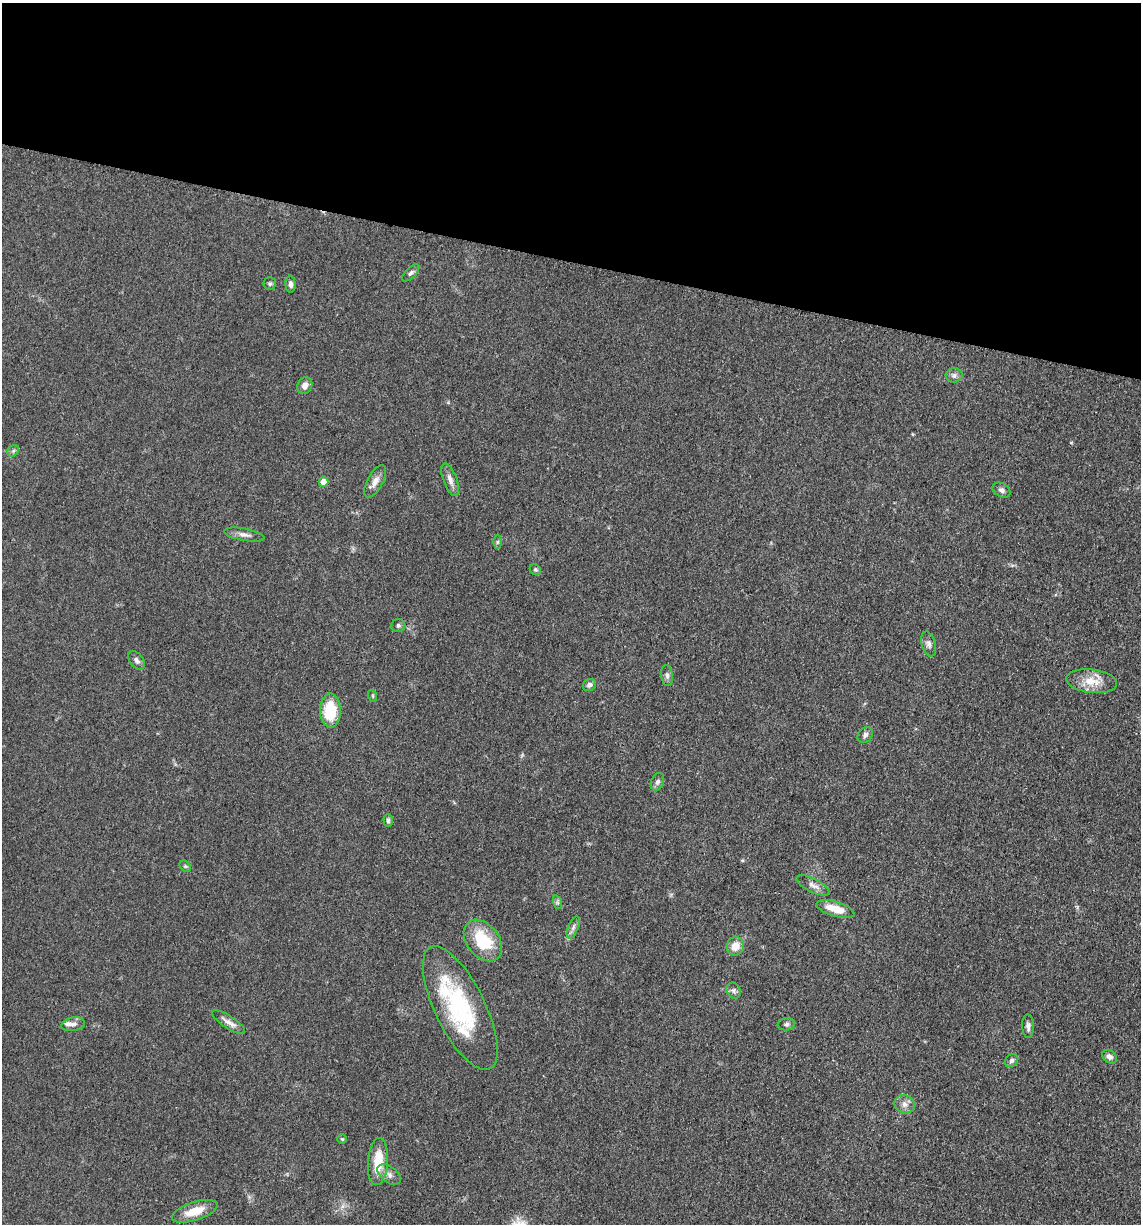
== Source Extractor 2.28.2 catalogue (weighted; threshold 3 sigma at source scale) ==
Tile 2 of 4 x 4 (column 2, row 1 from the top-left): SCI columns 1386-2524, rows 3686-4907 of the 4980 x 4922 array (HDU 1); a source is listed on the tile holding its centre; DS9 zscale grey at full resolution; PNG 1143 x 1226 px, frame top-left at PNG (2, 3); each listed source drawn as its Kron ellipse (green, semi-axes under 4 px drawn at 4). Shown black and unused: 21% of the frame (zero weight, under 3 of 5 exposures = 4% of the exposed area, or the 3 px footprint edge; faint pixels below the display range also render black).
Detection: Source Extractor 2.28.2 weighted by HDU 2 'WHT'; one run over the whole footprint, this tile lists its part. Background 0.0565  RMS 0.0059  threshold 0.0265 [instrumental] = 3 sigma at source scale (4.5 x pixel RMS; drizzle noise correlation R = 1.50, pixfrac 1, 0.05/0.05 arcsec/px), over >= 5 px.
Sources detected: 46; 2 inside a brighter listed object's ellipse — not listed separately; the other 44 listed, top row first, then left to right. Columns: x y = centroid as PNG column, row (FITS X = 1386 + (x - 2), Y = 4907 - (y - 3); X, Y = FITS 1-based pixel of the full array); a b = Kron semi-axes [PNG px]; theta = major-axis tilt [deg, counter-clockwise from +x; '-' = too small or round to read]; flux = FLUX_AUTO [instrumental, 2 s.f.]
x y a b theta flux
411 273 11 5 44 1.6
270 284 6 6 - 1.3
291 284 8 5 -86 2.2
954 375 8 7 - 1.9
305 385 8 7 - 3.4
13 451 6 5 - 1.1
450 480 17 6 -69 3.7
375 481 18 8 61 4.2
324 482 5 5 - 5.8
1001 490 9 6 -29 2.1
244 535 20 6 -10 3.1
497 542 6 4 89 0.9
535 570 6 5 - 0.98
398 625 7 6 - 1.3
929 644 13 7 -76 2.4
137 660 10 6 -51 2.1
667 676 10 5 -84 1.9
1092 681 25 11 -7 11
589 685 7 6 - 1.8
373 696 6 4 -71 0.74
330 710 17 10 -89 24
865 735 9 7 49 2.2
657 782 9 6 68 2.2
388 821 6 4 -87 1.5
185 866 6 5 - 0.85
813 885 18 6 -27 3.6
557 902 7 4 -72 1.1
835 909 20 7 -17 11
573 927 12 5 67 2.2
483 941 23 16 -51 24
735 946 9 8 - 6.9
734 991 8 6 -59 1.8
460 1008 68 25 -64 67
229 1022 19 6 -33 3.9
73 1024 12 6 10 2.7
786 1024 9 6 6 1.8
1028 1026 12 6 -88 2.4
1110 1057 8 6 -38 2.4
1012 1060 7 6 - 1.6
905 1104 10 9 - 3.5
342 1139 5 5 - 0.71
378 1161 24 10 85 15
389 1175 13 8 -37 3.4
195 1211 24 9 18 11